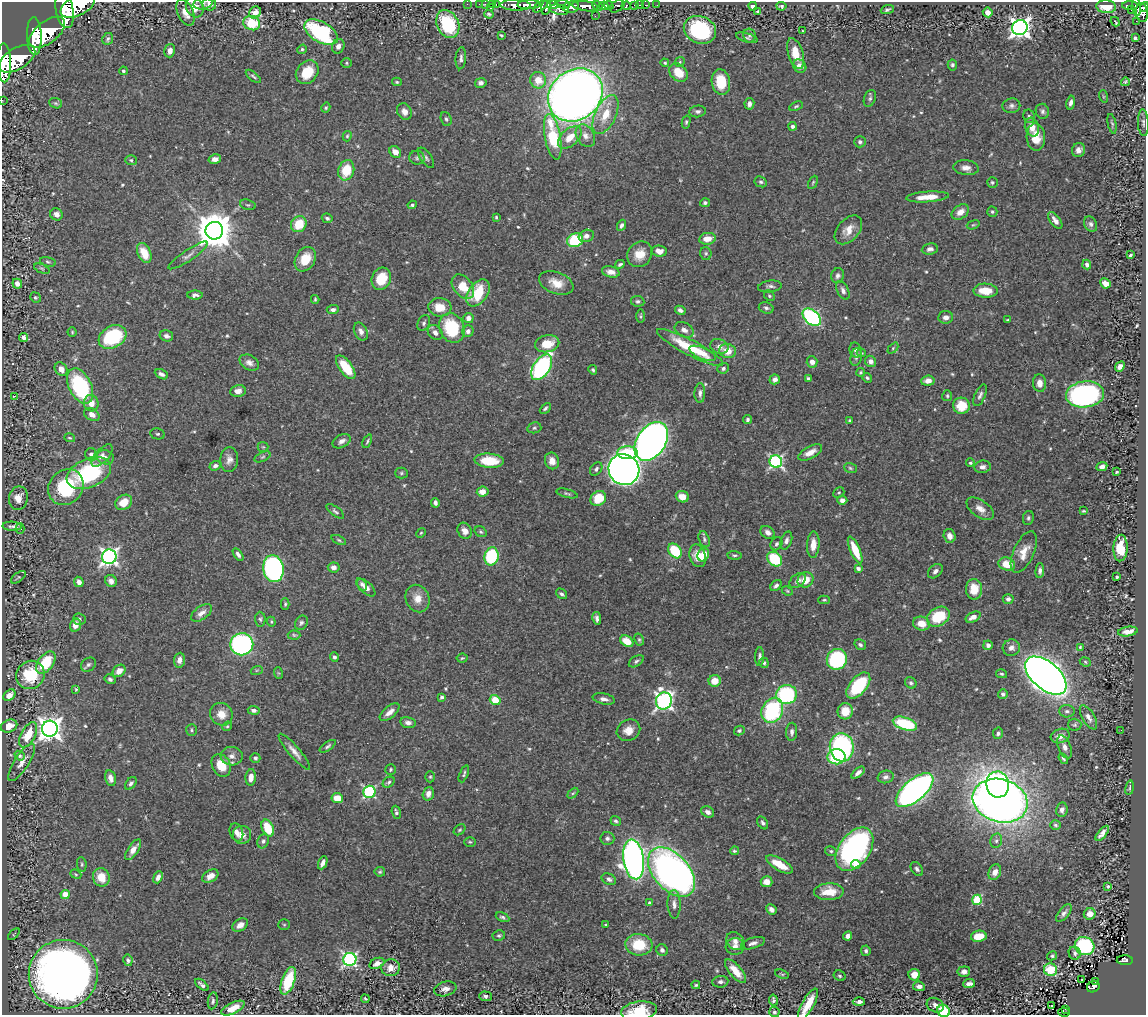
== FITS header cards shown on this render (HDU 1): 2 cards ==
NAXIS1  =                 1144
NAXIS2  =                 1013

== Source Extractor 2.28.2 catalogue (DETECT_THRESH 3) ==
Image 1144 x 1013 px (HDU 1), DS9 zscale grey, 1 PNG px = 1 image px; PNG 1148 x 1017 px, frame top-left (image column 1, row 1013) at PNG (2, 2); each listed source drawn as its Kron ellipse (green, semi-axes under 4 px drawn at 4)
Background 0.91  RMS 0.022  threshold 0.0656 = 3 sigma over >= 5 px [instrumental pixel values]
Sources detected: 594; of the 594, the 500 brightest by FLUX_AUTO listed and drawn (94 fainter detections omitted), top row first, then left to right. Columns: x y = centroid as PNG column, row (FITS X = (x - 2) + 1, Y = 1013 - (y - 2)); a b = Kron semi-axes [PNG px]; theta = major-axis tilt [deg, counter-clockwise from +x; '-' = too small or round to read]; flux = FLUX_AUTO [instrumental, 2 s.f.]
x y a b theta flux
203 4 9 5 9 4.3
209 4 7 6 - 6.1
467 4 2 2 - 11
479 4 2 2 - 12
486 4 3 2 - 15
492 4 3 2 - 17
496 4 3 2 - 29
563 4 7 4 -7 610
78 5 19 10 28 5300
516 5 15 5 -1 1800
529 5 11 4 1 2000
553 5 6 4 4 770
609 5 4 3 - 770
635 5 3 3 - 45
639 5 3 2 - 20
645 5 2 2 - 10
657 5 2 2 - 8.5
1130 5 8 3 0 130
540 6 8 4 34 530
585 6 13 5 -8 2500
597 6 6 4 -43 770
604 6 4 4 - 850
617 6 8 5 37 310
626 6 4 3 - 270
753 6 4 4 - 6.1
781 6 5 4 - 2.6
195 7 11 8 -61 15
546 7 8 5 78 800
571 7 8 5 11 950
1106 7 10 6 -5 25
1136 7 10 4 -82 360
1144 7 5 3 - 310
490 8 3 3 - 97
887 9 7 4 21 3
65 10 18 9 -80 6100
559 10 10 5 -11 320
1131 10 2 2 - 7.5
758 11 3 3 - 21
186 12 14 8 -65 16
255 12 6 5 - 12
988 12 5 4 - 9.5
1142 13 9 6 -83 550
489 14 5 3 - 2.9
595 16 2 2 - 5.3
1136 21 2 2 - 9.1
1115 22 5 2 - 2.3
252 23 8 7 - 57
448 24 15 10 -63 110
1020 28 8 7 - 920
700 30 16 13 -23 120
802 31 3 2 - 2.2
47 32 21 11 38 6800
321 32 18 10 -29 180
501 35 4 3 - 2
749 35 7 6 - 3.4
34 36 19 7 -88 5600
747 38 11 4 -16 3.2
1135 38 4 3 - 2.5
108 39 6 5 - 3.3
338 46 7 6 - 7.8
302 49 5 4 - 2.9
170 51 7 5 74 9.1
796 53 16 7 -73 25
461 58 11 5 85 5.1
17 59 20 10 31 5500
680 62 5 4 - 1.9
4 63 19 7 -88 4200
347 63 5 5 - 2.2
665 63 4 4 - 2.1
952 65 5 4 - 3.2
800 66 7 6 - 9.8
123 71 4 4 - 3
307 72 13 10 50 38
678 73 10 8 -45 26
253 76 9 4 -39 2.9
538 80 8 8 - 25
397 82 5 4 - 2
721 82 13 9 -82 44
1125 82 4 3 - 2.2
481 83 6 4 12 4.9
575 95 29 24 39 2100
1103 96 6 4 -72 1.9
870 98 9 5 68 3.6
2 100 2 2 - 11
56 103 7 5 -21 2.4
1071 103 7 4 80 5.5
749 104 5 5 - 5.7
796 106 7 4 26 2.4
1011 106 9 7 10 5
326 108 5 4 - 2.1
404 111 9 7 -61 9.2
698 111 8 6 6 4.4
1042 111 7 6 - 4.5
605 115 21 10 64 32
1029 116 7 6 - 3.3
446 119 7 5 -70 3.1
686 122 7 4 76 2.7
1143 123 13 5 -87 4.9
1112 124 10 4 -78 3
793 126 4 4 - 5
1032 127 9 7 -74 14
347 136 5 4 - 2.1
585 136 12 9 -60 12
553 137 23 8 -80 88
570 137 14 8 42 25
1036 137 13 9 -87 24
860 142 6 5 - 3.7
1079 150 7 6 - 7.6
395 152 6 5 - 12
417 158 7 7 - 4
426 158 12 5 -55 4.2
215 159 6 4 13 8.1
131 160 6 5 - 2.8
966 168 13 7 -6 10
346 170 10 8 73 44
761 182 6 5 - 3.1
813 182 7 4 63 2
992 182 5 5 - 3
927 197 21 5 4 24
705 203 5 4 - 3.6
248 205 8 5 -17 2.7
412 205 4 3 - 3
960 212 9 6 35 12
992 212 5 5 - 2.6
56 214 6 6 - 7.4
496 217 4 3 - 1.9
327 218 5 4 - 3.4
1055 220 10 5 -52 7.7
299 224 8 7 - 39
1091 224 8 6 -65 4.8
622 225 6 4 63 4.7
973 225 7 4 18 2
848 230 17 10 49 18
214 231 9 9 - 4400
586 236 8 6 20 7
707 239 8 6 9 18
575 240 8 6 21 110
930 249 8 5 8 6
659 251 7 5 -9 9.9
144 253 11 6 -66 27
706 253 6 5 - 2.6
640 254 13 11 51 23
188 255 23 5 34 8.1
1130 255 4 3 - 2.6
305 259 13 9 58 33
48 262 8 4 -14 2.7
620 264 5 3 - 2.8
1087 265 5 4 - 5.5
42 269 8 4 -23 2.5
611 272 9 5 -13 10
838 276 7 6 - 4.2
381 279 11 9 65 40
556 283 18 11 -21 22
1105 283 5 4 - 14
17 284 5 4 - 9.9
770 286 12 6 7 5.1
463 287 14 9 -51 31
843 290 10 5 -65 5.8
986 291 12 7 -3 31
478 293 15 9 54 53
195 295 7 4 0 5.3
769 296 6 5 - 2.3
35 297 5 5 - 2.3
315 299 4 3 - 2
638 301 6 5 - 3.8
440 307 11 9 -6 24
766 308 7 5 -17 4.2
333 310 6 4 2 5.1
680 310 5 4 - 4.7
640 316 7 4 90 2.3
812 317 10 7 -42 240
946 317 7 6 - 8.4
468 318 5 5 - 7.3
1008 320 3 3 - 2.1
424 323 8 6 66 3.8
452 328 15 12 -65 88
684 330 10 7 -29 7.8
361 331 9 6 -64 7.6
468 331 6 5 - 4.9
72 332 4 4 - 1.8
435 332 8 6 -48 7.8
166 336 7 5 -15 5.5
24 337 4 4 - 5.9
113 337 15 11 30 120
547 344 12 8 12 27
719 346 9 7 -22 8
690 348 37 7 -28 70
893 348 6 4 46 1.9
856 350 8 6 -71 4.4
727 351 9 7 -12 23
702 353 14 5 -23 13
861 353 5 3 - 1.8
856 357 9 5 78 4.4
871 361 6 5 - 7.7
812 362 5 5 - 8.6
249 363 10 7 -29 8
346 367 14 6 -53 47
542 367 14 8 56 310
1120 367 5 4 - 6.5
723 368 6 5 - 4.2
61 369 7 6 - 9.2
593 370 5 4 - 2.7
861 372 4 4 - 2.3
161 374 7 4 -27 4.9
867 378 5 4 - 2.6
775 379 5 5 - 5.6
809 379 4 4 - 7.1
928 381 7 5 6 11
1040 383 9 6 -85 12
80 386 19 11 -63 170
238 391 8 6 10 10
700 393 10 5 88 5.2
1085 394 19 13 6 410
980 395 11 5 66 5.2
14 396 3 2 - 51
947 396 5 5 - 2.2
91 403 8 7 - 15
961 406 8 8 - 33
545 408 6 4 44 2.9
92 415 8 6 -31 10
747 420 4 3 - 3.1
850 420 3 3 - 2
534 428 7 5 14 3
158 434 7 5 -12 3
70 438 5 3 - 1.9
342 441 9 6 29 6.6
367 441 7 4 66 2.5
651 441 21 14 56 1200
263 447 5 5 - 1.9
810 452 13 6 28 13
627 453 10 6 0 42
91 454 6 6 - 6.6
102 456 14 6 48 8.6
105 457 9 7 -19 6.2
262 457 8 4 26 3.1
229 460 12 9 86 9.6
489 461 15 7 -4 46
552 461 8 7 - 11
776 462 6 6 - 290
970 463 4 4 - 2.5
215 466 6 4 20 5.2
982 467 8 6 7 7
1102 467 5 4 - 6.6
850 468 6 5 - 2.4
596 469 7 5 53 4
624 470 16 15 - 1500
1116 472 3 2 - 2
89 473 23 14 23 150
401 473 6 5 - 2.6
66 487 19 16 48 100
483 492 6 5 - 10
567 493 11 4 -15 3
839 493 6 5 - 2.1
682 497 6 5 - 14
18 498 12 9 79 16
598 498 8 7 - 41
842 500 5 4 - 7.2
124 502 9 7 32 25
435 503 5 4 - 4.6
980 509 15 8 -35 13
335 511 10 4 -36 3.5
1084 511 4 2 - 1.9
1028 518 7 5 80 3.3
12 526 10 4 -3 4
20 529 5 4 - 3.2
465 531 8 6 -59 9.6
481 532 6 5 - 2.5
768 532 8 6 -36 7.5
421 533 5 4 - 1.8
950 536 7 6 - 11
704 539 8 5 -70 3.2
339 540 8 4 -25 2.5
786 540 9 5 72 5.2
777 544 7 5 57 3.8
813 545 13 6 87 16
1121 548 13 7 87 38
855 550 14 5 -66 38
675 551 8 6 -52 63
1024 552 22 10 65 22
238 554 7 4 -55 4.5
703 555 7 5 65 21
734 555 7 4 -5 2.7
491 556 9 7 78 120
698 556 12 8 -72 18
109 557 7 7 - 580
775 559 8 6 -42 72
1007 564 8 6 -16 26
334 567 6 5 - 6.5
858 568 4 3 - 5.7
273 569 13 10 -79 410
935 571 8 6 41 6.1
1040 571 7 4 86 4.9
18 577 8 4 36 2.2
1117 577 3 3 - 2.8
806 580 8 7 - 21
111 581 6 5 - 8
797 581 9 6 37 6.8
79 582 5 4 - 7.2
362 584 7 4 -54 4.4
776 586 6 4 47 4.3
366 588 11 6 -42 9.4
974 589 10 8 88 28
787 591 6 4 -23 1.9
562 594 6 4 -38 3.7
418 599 14 12 -67 17
1008 599 5 5 - 5
824 600 6 4 1 2
285 604 5 4 - 2.2
201 613 12 6 35 9
938 617 12 9 32 56
973 617 8 4 27 9.8
597 618 6 4 -79 4.5
79 619 6 6 - 4.4
260 619 7 5 -88 3.3
271 622 5 4 - 1.8
301 623 7 6 - 4
921 623 8 7 - 19
75 625 6 5 - 14
1128 632 10 4 9 11
294 635 6 4 -2 2.3
639 640 6 4 -62 2.4
627 641 7 5 -33 27
242 644 11 11 - 330
860 645 6 5 - 3.4
988 645 5 4 - 6.1
1080 647 4 3 - 1.8
1011 648 9 8 - 7.7
334 657 4 4 - 3.9
760 657 9 4 87 4
462 658 5 4 - 2
837 659 10 10 - 160
179 660 7 5 84 9.5
636 661 8 5 32 3.3
1085 662 6 4 -25 2.3
46 663 12 7 52 56
764 663 5 4 - 3.2
88 665 8 6 38 4
257 670 6 4 18 2
119 671 7 5 40 12
278 673 6 3 -71 1.9
1002 674 5 4 - 2.4
30 675 14 13 - 63
1046 676 24 13 -40 2400
110 679 5 4 - 4.3
715 681 6 6 - 21
911 683 6 5 - 3.2
858 685 15 8 50 100
76 689 4 3 - 1.8
1003 694 5 4 - 3.1
9 695 7 5 42 11
787 695 10 9 - 150
442 697 4 3 - 2.9
604 699 11 5 -12 6.6
495 700 5 5 - 31
664 701 9 8 - 560
254 710 6 4 -7 4.9
772 710 13 10 65 140
845 711 8 7 - 25
1067 711 8 6 -3 4.1
390 712 12 6 40 11
221 714 12 11 - 17
1088 717 13 6 -59 7.9
408 723 7 5 -11 6.1
905 724 12 6 -18 84
1075 725 7 6 - 2.8
9 726 8 6 24 15
227 726 5 4 - 2
50 729 8 8 - 1300
191 730 6 5 - 2.5
628 730 12 10 30 14
1121 730 2 2 - 3.2
739 731 5 4 - 3.2
792 732 9 5 87 5.6
998 733 6 5 - 3.4
28 735 14 7 62 36
1060 736 10 7 18 12
328 746 9 4 35 3.4
842 747 14 12 -84 280
1065 747 12 6 -67 8.8
294 752 23 5 -49 11
20 756 5 4 - 4.6
232 756 11 9 -3 9.9
836 757 9 7 2 75
255 758 5 4 - 3.3
1063 759 6 3 -57 2.6
22 762 21 7 57 14
221 765 12 9 -64 32
391 769 5 5 - 2.5
858 773 8 4 41 7.1
464 774 9 3 67 3
251 777 8 5 85 13
430 777 5 4 - 2.1
886 777 8 6 15 5.6
111 778 8 5 -76 7.7
389 782 6 4 36 3.1
131 783 7 5 51 3.7
998 784 13 11 -83 410
1130 788 7 3 81 2.3
914 790 23 10 41 750
369 792 6 6 - 190
573 793 6 4 44 1.9
428 794 7 5 72 8.8
337 798 5 5 - 29
1000 801 28 21 -16 1600
1062 810 7 5 81 5.8
396 812 7 4 -73 3.9
708 812 7 5 -30 6.8
616 821 5 4 - 3.3
763 823 7 5 -57 4.1
1055 825 5 4 - 2.7
268 828 9 5 -65 44
460 830 6 4 39 2.3
236 832 9 6 -71 8.4
1102 833 9 4 51 7.6
242 835 9 9 - 14
607 838 7 6 - 4.2
263 841 7 5 70 4
996 841 7 5 76 3.5
470 842 6 5 - 2.3
854 849 24 15 54 390
133 850 12 5 56 13
734 851 4 4 - 2.3
831 851 6 4 -15 2.6
634 859 20 10 -82 920
323 863 7 4 66 7.3
82 864 7 4 -81 2.6
779 864 15 6 -30 34
856 864 4 4 - 31
917 869 8 5 -56 4.5
380 872 5 5 - 2.4
671 872 29 18 -49 900
995 872 8 6 65 12
76 874 6 4 -23 2.1
210 876 9 6 31 11
101 877 9 8 - 27
158 877 6 4 69 6.5
609 879 7 5 -26 5.2
766 882 6 5 - 14
1108 886 3 3 - 31
829 892 15 8 2 31
65 894 4 4 - 17
977 900 5 5 - 100
649 903 4 3 - 4.3
674 904 14 6 -88 9
771 909 5 4 - 9
1064 913 10 5 51 5.1
1090 914 6 5 - 11
503 917 7 4 -25 3.1
240 925 8 6 34 10
284 925 6 5 - 2
606 925 4 3 - 2.3
14 934 7 3 45 2.1
499 936 6 5 - 2.7
848 936 5 4 - 6.9
979 936 8 5 10 26
735 941 10 8 -40 8.7
753 943 12 5 16 6.3
639 945 13 10 -5 52
735 946 9 8 - 9
1085 946 10 9 - 140
662 950 6 5 - 5.3
866 951 5 4 - 3.5
1075 953 7 6 - 3.9
1052 956 5 4 - 2.5
350 959 6 6 - 360
128 960 6 4 -79 3.1
1125 960 8 5 -1 100
377 963 8 5 25 8.5
391 968 9 8 - 14
1051 970 6 6 - 63
736 971 14 6 -50 25
964 972 6 5 - 8.3
63 974 34 34 - 1500
782 974 7 3 -18 2
914 975 6 6 - 17
840 976 6 5 - 2.7
1081 979 3 2 - 4.7
288 981 14 6 71 71
720 982 8 5 8 4.7
1095 982 3 3 - 9.5
969 984 6 4 7 6.2
202 985 8 3 -39 4.3
696 985 4 3 - 2.1
919 986 6 4 -7 7.1
1093 987 6 5 - 62
445 989 11 7 15 9.7
485 996 6 5 - 4.4
365 999 4 2 - 2.1
773 1000 5 4 - 3.3
213 1001 8 5 80 3.5
859 1002 6 4 -2 6.5
808 1004 17 6 61 33
935 1005 9 7 -28 7.6
1051 1005 3 2 - 2
233 1008 13 5 27 19
1066 1009 3 3 - 11
639 1011 18 9 8 38
944 1011 6 5 - 91
774 1012 5 5 - 2.5
1064 1012 6 3 -11 18
At the frame edge (FLAGS 8, measured only in part): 12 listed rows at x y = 203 4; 209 4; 78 5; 195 7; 1144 7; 65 10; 4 63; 2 100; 808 1004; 639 1011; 944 1011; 774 1012
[94 fainter detections neither listed nor drawn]